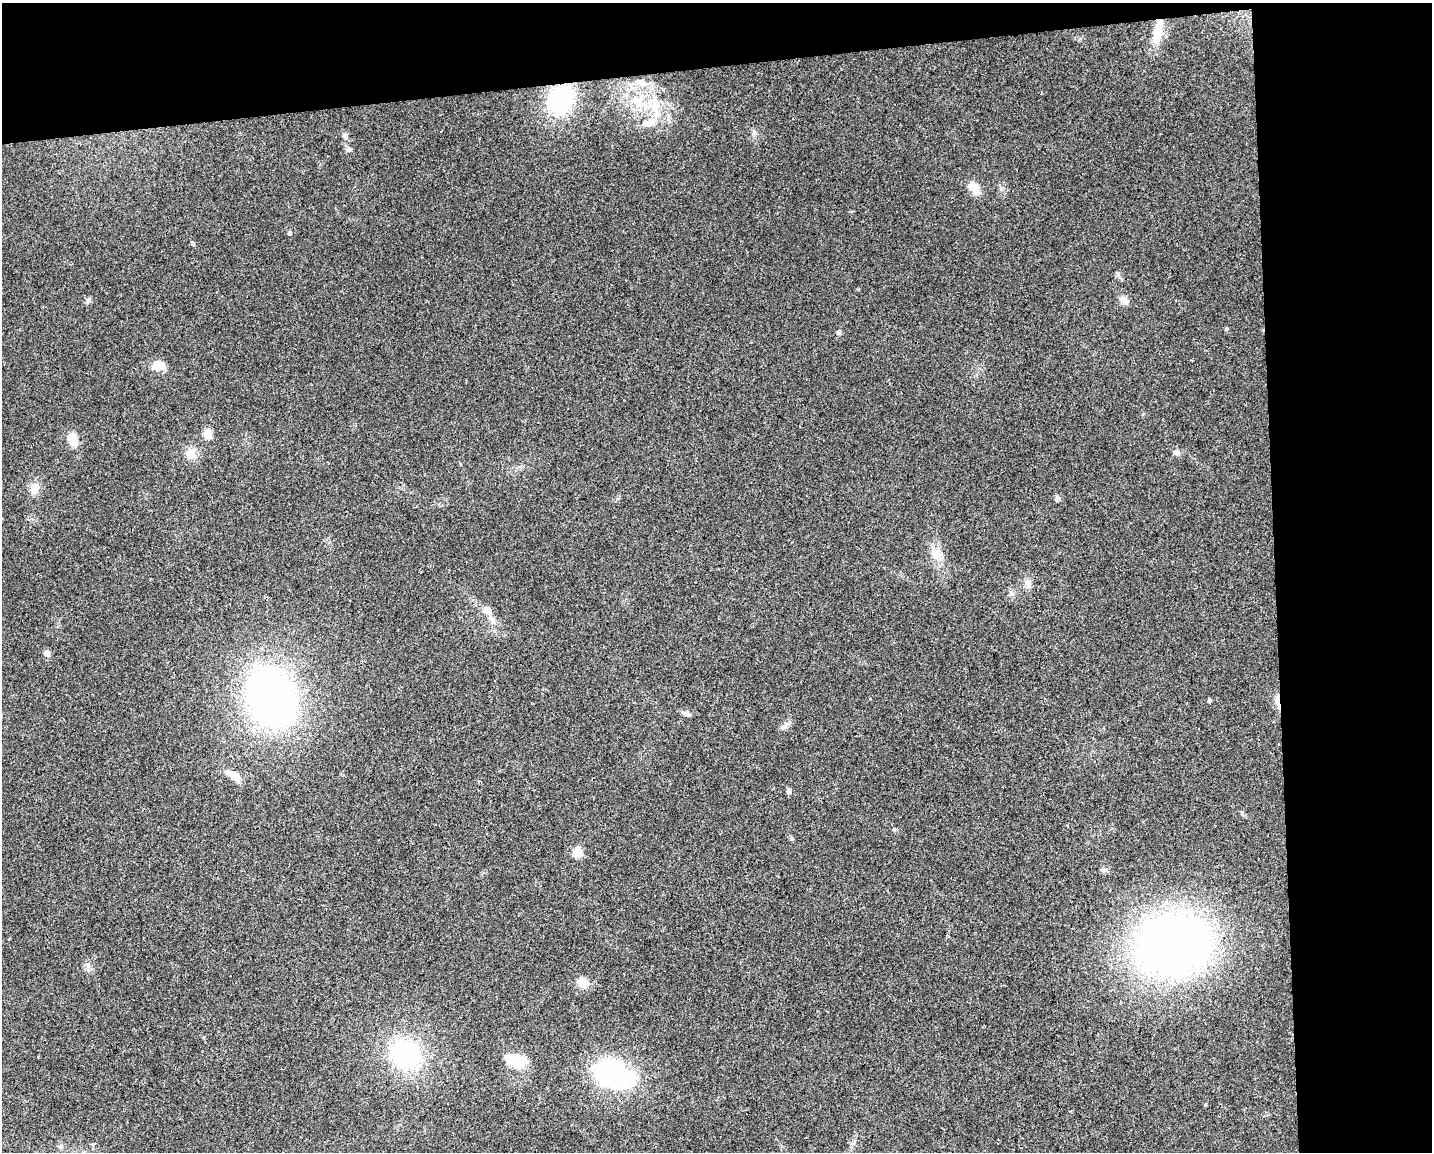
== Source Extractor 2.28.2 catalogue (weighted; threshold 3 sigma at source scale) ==
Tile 3 of 3 x 4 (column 3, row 1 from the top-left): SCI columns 2871-4300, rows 3450-4599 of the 4352 x 4599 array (HDU 1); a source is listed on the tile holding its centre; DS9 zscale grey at full resolution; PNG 1434 x 1154 px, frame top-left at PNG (2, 3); no overlay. Shown black and unused: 17% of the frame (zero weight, under 2 of 3 exposures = <1% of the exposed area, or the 3 px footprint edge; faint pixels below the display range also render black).
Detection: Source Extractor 2.28.2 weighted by HDU 2 'WHT'; one run over the whole footprint, this tile lists its part. Background 0.0444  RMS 0.0069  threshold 0.0309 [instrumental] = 3 sigma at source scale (4.5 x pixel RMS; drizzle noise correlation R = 1.50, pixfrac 1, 0.0396/0.0396 arcsec/px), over >= 5 px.
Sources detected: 46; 1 inside a brighter object's white glare — not listed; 1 inside a brighter listed object's ellipse — not listed separately; the other 44 listed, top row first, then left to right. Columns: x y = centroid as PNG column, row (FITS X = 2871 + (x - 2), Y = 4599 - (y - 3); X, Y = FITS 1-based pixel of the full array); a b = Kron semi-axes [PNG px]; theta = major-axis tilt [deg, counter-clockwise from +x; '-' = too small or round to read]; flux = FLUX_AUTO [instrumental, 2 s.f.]
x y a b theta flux
1158 32 32 9 81 15
641 82 14 9 -23 6.8
561 99 20 15 65 73
636 102 24 11 -33 16
655 104 16 14 82 13
649 123 23 9 21 10
754 132 6 5 - 1.4
345 136 9 7 -80 2.5
349 150 8 6 1 1.9
974 188 18 10 -49 7.2
290 233 5 4 - 1.6
192 243 6 4 -88 0.87
89 300 9 5 54 1.6
1124 300 11 8 -46 4.2
43 307 3 2 - 0.53
1226 329 4 4 - 0.9
839 332 5 5 - 1.7
159 365 17 11 10 8.4
208 433 5 5 - 24
73 439 16 9 -74 9.5
1177 452 8 7 - 2.5
191 454 15 12 14 6.8
34 489 15 11 73 6
937 553 18 15 -73 8.9
1028 584 11 8 -85 3.6
487 610 10 8 -53 4.3
47 653 5 5 - 6.7
271 697 44 33 -66 390
870 699 3 3 - 1.4
1209 700 4 4 - 1.6
1278 704 22 4 -82 4.1
686 713 11 6 -16 2.3
785 726 7 6 - 1.9
233 775 25 9 -31 6.9
789 791 5 5 - 2.7
578 852 5 5 - 28
1104 870 8 5 26 1.7
9 939 3 3 - 1.6
1173 945 64 52 14 440
582 982 12 9 -34 9.4
406 1054 34 30 -31 72
517 1061 20 17 -71 17
614 1075 48 34 -28 79
1205 1105 5 3 - 0.68
Overlapping masked pixels (flux is a lower limit): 3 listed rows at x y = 1158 32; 561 99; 1278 704
Unlisted compact peaks at least as high as the median listed source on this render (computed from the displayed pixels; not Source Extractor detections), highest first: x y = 1058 498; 791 839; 1242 812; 894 829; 1118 275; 88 965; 858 289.